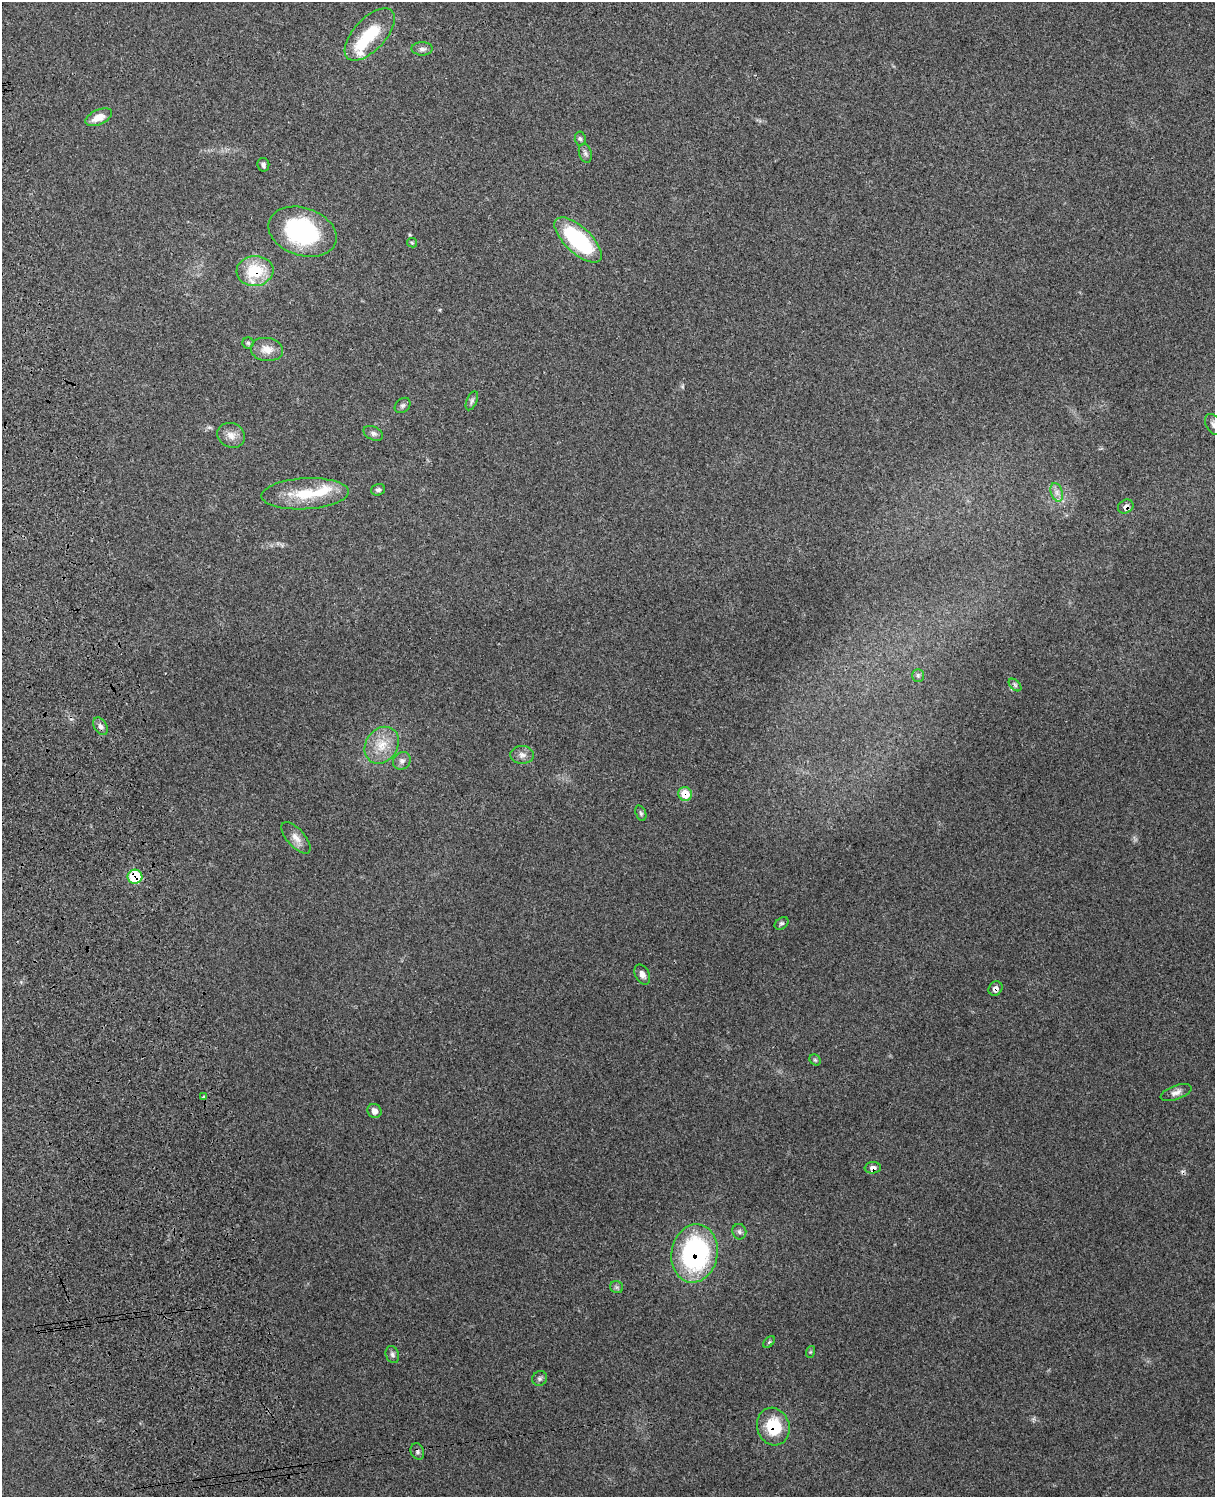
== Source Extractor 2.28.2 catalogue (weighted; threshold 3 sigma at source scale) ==
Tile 7 of 4 x 3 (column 3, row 2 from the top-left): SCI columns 2545-3757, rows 1661-3155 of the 5089 x 4925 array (HDU 1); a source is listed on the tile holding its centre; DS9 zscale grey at full resolution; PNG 1217 x 1499 px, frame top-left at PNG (2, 2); each listed source drawn as its Kron ellipse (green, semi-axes under 4 px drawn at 4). Shown black and unused: <1% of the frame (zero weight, under 3 of 4 exposures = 6% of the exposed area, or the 3 px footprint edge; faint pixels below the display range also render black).
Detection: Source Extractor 2.28.2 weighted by HDU 2 'WHT'; one run over the whole footprint, this tile lists its part. Background 0.265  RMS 0.009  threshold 0.0405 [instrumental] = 3 sigma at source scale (4.5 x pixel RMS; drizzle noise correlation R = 1.50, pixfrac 1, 0.05/0.05 arcsec/px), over >= 5 px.
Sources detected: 52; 1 inside a brighter object's white glare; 1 cosmic-ray / hot-pixel residue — neither listed nor drawn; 2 inside a brighter listed object's ellipse — not listed separately; the other 48 listed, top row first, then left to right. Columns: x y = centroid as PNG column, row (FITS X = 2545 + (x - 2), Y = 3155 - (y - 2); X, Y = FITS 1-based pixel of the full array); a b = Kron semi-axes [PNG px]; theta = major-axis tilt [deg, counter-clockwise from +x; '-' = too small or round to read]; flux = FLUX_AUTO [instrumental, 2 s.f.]
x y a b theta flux
370 34 32 16 47 39
422 49 10 6 0 3.6
99 117 14 7 24 11
580 139 7 5 -84 1.8
585 153 10 6 -73 2.5
263 165 7 6 - 2.4
302 232 35 24 -18 98
578 240 30 13 -43 89
412 243 5 4 - 1
255 271 18 15 6 32
248 343 5 5 - 1.6
267 349 16 11 -9 10
472 401 10 5 66 2.3
403 405 9 6 43 2.4
1213 424 11 7 -60 3.5
373 433 10 6 -27 2.9
231 435 14 12 -26 7.5
378 490 7 5 17 2.4
1057 492 9 6 -72 4
305 494 44 15 3 34
1126 507 8 6 32 4.4
918 675 6 5 - 1.6
1015 685 7 4 -46 2
100 726 9 6 -58 3.4
382 745 19 16 55 18
522 755 12 9 -4 5
402 761 9 8 - 3.7
685 794 7 6 - 19
641 813 8 5 -69 1.8
296 838 19 8 -49 7.4
135 877 7 7 - 47
781 923 7 5 36 1.9
642 975 11 7 -61 4.2
995 988 8 6 46 3.3
815 1060 6 5 - 1.4
1176 1092 16 7 20 5.2
204 1096 3 3 - 2.1
374 1111 7 6 - 5.1
873 1168 8 5 5 4.3
739 1232 8 7 - 2.5
694 1253 29 23 80 160
617 1287 6 6 - 2
769 1342 7 4 45 1.4
810 1352 6 4 71 1.1
392 1355 9 6 -69 2.6
540 1378 8 7 - 2.4
773 1427 19 16 -73 33
417 1451 8 6 -71 2.4
Overlapping masked pixels (flux is a lower limit): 9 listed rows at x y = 255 271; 1126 507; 685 794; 135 877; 995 988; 873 1168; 694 1253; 773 1427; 417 1451
Isophote crosses this tile's border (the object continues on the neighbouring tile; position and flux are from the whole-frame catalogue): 1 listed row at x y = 1213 424